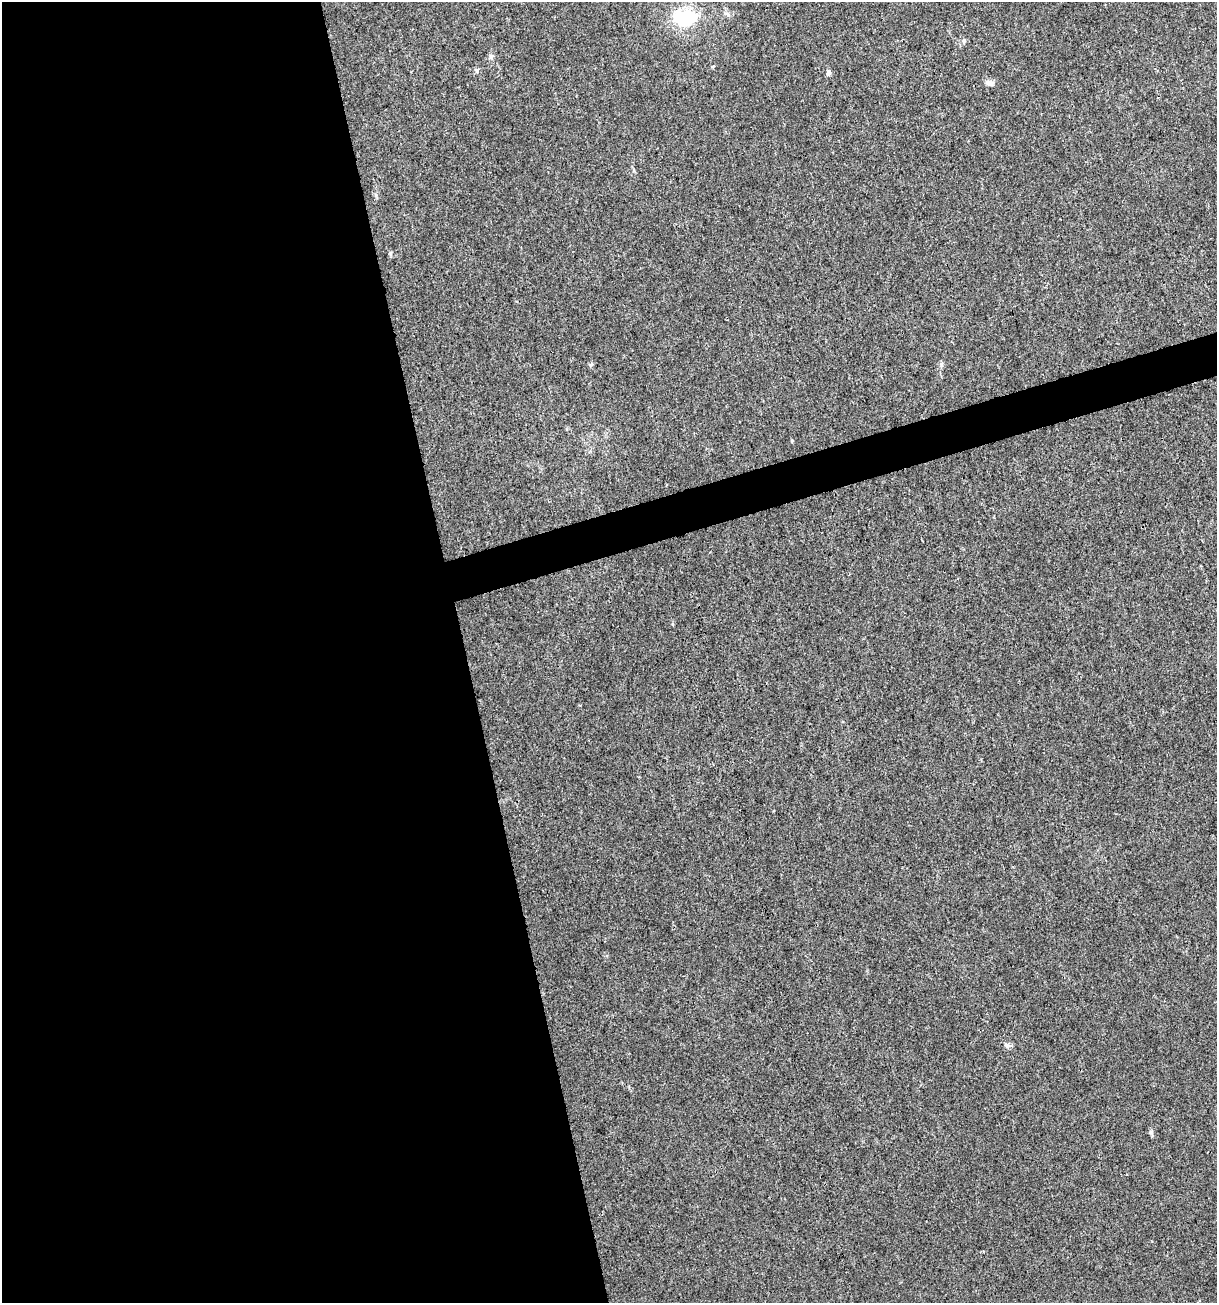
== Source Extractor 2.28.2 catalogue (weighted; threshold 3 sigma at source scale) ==
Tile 9 of 4 x 4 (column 1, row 3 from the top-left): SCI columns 102-1316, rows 1302-2602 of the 5012 x 5207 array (HDU 1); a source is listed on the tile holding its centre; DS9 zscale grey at full resolution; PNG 1219 x 1305 px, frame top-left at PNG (2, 2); no overlay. Shown black and unused: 40% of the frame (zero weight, under 3 of 4 exposures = <1% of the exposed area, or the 3 px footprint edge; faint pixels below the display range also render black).
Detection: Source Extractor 2.28.2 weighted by HDU 2 'WHT'; one run over the whole footprint, this tile lists its part. Background 0.00318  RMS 0.0027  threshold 0.0121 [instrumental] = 3 sigma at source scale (4.5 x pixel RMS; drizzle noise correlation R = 1.50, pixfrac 1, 0.0396/0.0396 arcsec/px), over >= 5 px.
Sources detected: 11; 1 inside a brighter object's white glare — not listed; the other 10 listed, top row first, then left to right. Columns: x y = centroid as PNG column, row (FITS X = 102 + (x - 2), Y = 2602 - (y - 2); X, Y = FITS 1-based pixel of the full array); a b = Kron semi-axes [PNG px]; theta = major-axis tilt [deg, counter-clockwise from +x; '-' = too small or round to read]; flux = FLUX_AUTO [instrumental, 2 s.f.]
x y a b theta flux
686 18 30 23 9 13
964 41 7 5 -83 0.54
491 56 8 5 -63 0.61
477 70 6 6 - 0.55
829 72 7 5 81 0.79
989 83 11 7 -15 1.3
390 253 6 4 -72 0.39
941 365 8 4 89 0.5
1006 1045 8 4 -54 0.56
1151 1132 7 4 72 0.43